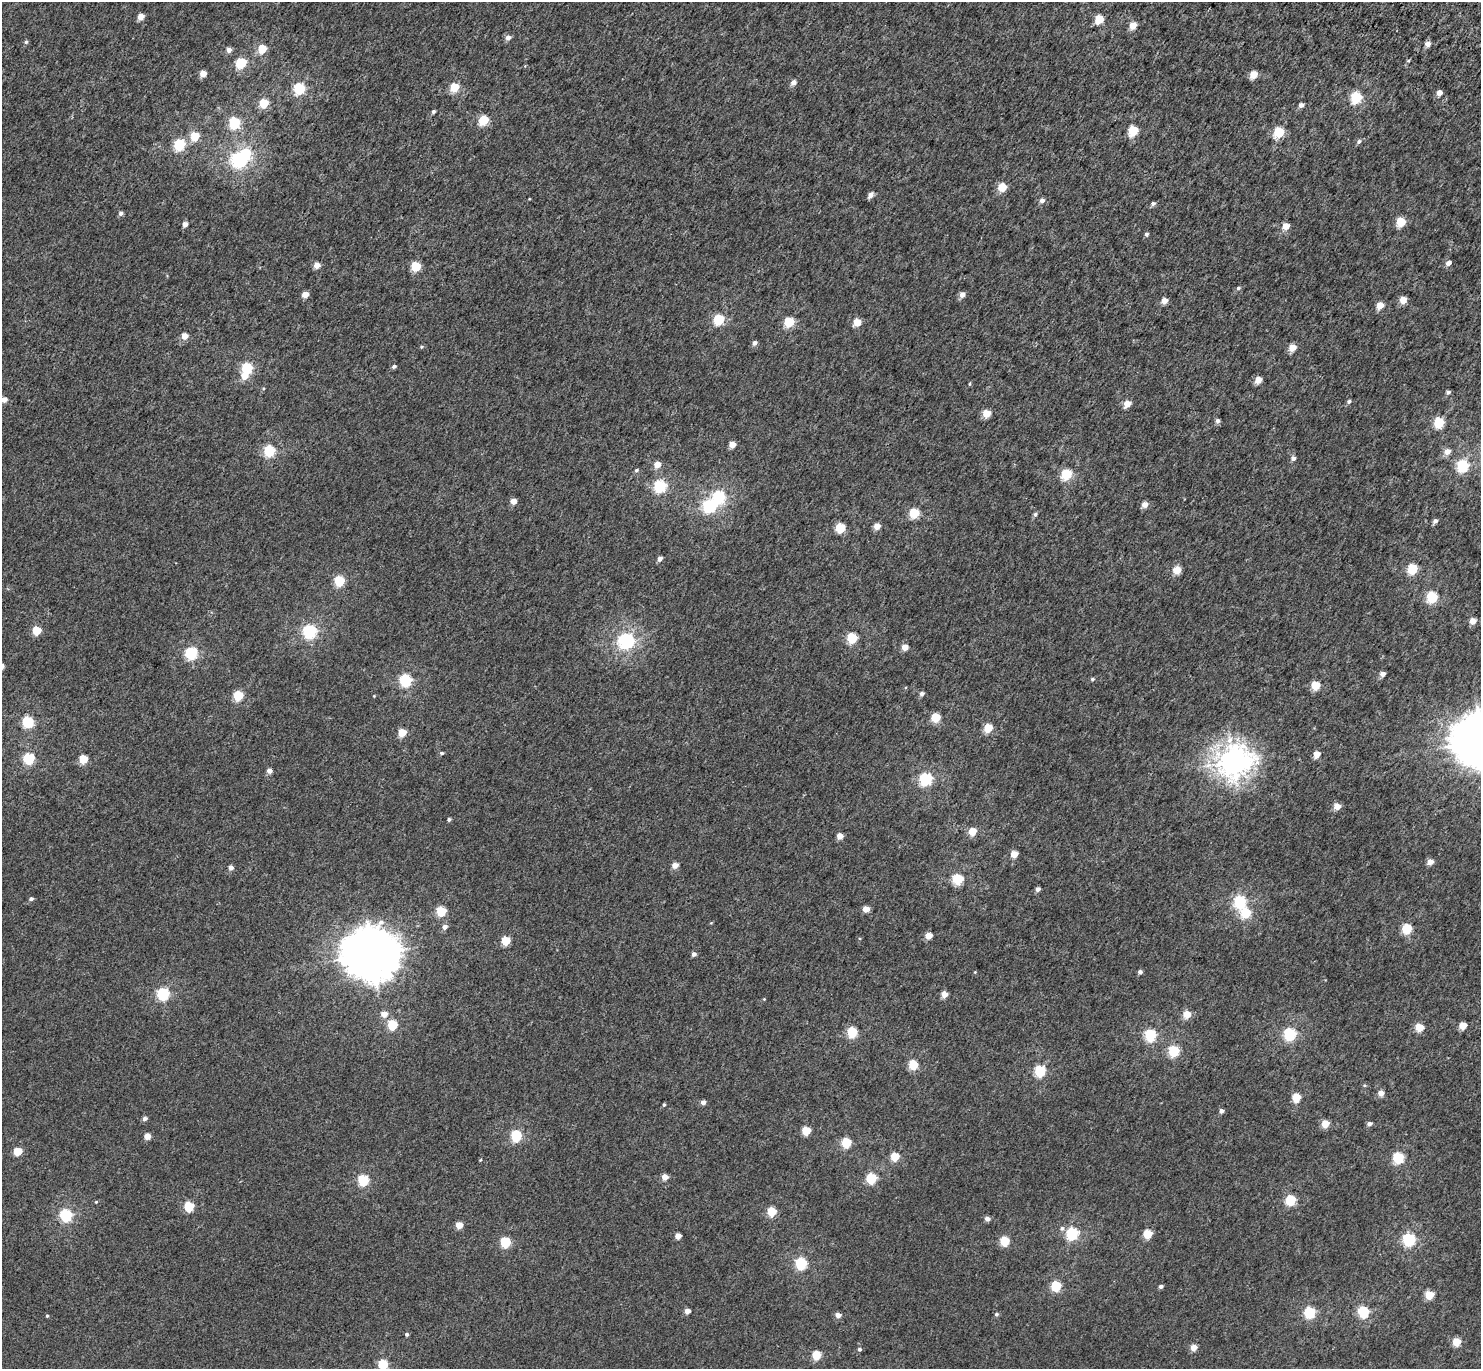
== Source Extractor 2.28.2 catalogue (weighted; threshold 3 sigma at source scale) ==
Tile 10 of 4 x 4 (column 2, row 3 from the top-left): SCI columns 1581-3059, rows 1751-3117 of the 6113 x 6171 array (HDU 1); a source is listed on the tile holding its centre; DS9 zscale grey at full resolution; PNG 1483 x 1371 px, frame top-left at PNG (2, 2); no overlay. Shown black and unused: <1% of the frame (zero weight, under 3 of 5 exposures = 6% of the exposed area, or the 3 px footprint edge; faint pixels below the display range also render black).
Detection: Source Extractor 2.28.2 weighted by HDU 2 'WHT'; one run over the whole footprint, this tile lists its part. Background 0.00263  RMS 0.0031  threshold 0.0141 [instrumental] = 3 sigma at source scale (4.5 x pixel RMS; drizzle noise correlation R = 1.50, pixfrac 1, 0.0396/0.0396 arcsec/px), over >= 5 px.
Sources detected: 199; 1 inside a brighter object's white glare — not listed; the other 198 listed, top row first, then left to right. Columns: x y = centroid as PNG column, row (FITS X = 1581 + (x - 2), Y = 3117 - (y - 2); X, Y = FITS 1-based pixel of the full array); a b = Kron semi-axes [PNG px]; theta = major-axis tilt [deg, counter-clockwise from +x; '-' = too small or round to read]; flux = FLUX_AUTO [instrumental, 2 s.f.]
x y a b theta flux
141 17 5 4 - 3.3
1099 19 5 5 - 11
1133 26 5 4 - 5.2
508 38 5 5 - 1.6
26 42 5 4 - 0.5
1427 44 4 4 - 2.4
262 49 5 5 - 8.6
229 50 5 5 - 1.3
241 63 6 5 - 17
203 74 5 4 - 3.6
1253 75 5 5 - 5.9
793 82 6 5 - 1.6
454 87 5 5 - 11
299 89 6 5 - 27
1439 93 4 4 - 2.4
1356 98 6 5 - 26
263 103 5 5 - 11
1301 105 5 4 - 1.3
433 111 4 4 - 0.6
483 120 5 5 - 15
234 123 6 5 - 28
1133 131 6 5 - 16
1279 132 6 5 - 20
194 136 5 5 - 9.1
1359 141 6 5 - 0.68
179 145 6 6 - 26
239 160 6 6 - 71
1002 187 5 5 - 8.6
870 195 5 4 - 1.9
1042 200 5 5 - 1.3
1153 204 5 4 - 0.79
121 213 5 5 - 0.8
1401 222 5 5 - 11
185 224 5 4 - 1.8
1286 226 5 4 - 4.6
1146 234 4 4 - 0.61
1448 263 5 4 - 1.5
317 265 5 5 - 2.6
416 266 5 5 - 13
1238 288 6 5 - 0.54
305 295 5 4 - 3.6
962 295 5 5 - 2
1403 300 5 5 - 4.2
1164 301 5 4 - 3.1
1380 306 5 5 - 4.2
718 320 5 5 - 21
789 322 5 5 - 16
857 322 5 5 - 6.1
185 336 5 5 - 3.2
755 343 5 4 - 1.1
422 347 5 4 - 0.37
1292 348 5 4 - 5.3
394 366 5 4 - 0.67
247 368 6 5 - 25
244 377 7 6 - 2.8
1258 380 5 4 - 4.3
969 384 5 3 - 0.29
1448 392 4 4 - 0.79
4 400 5 5 - 1.9
1349 401 5 5 - 0.65
1127 404 5 4 - 4.5
986 414 5 5 - 7
1217 421 5 5 - 0.94
1439 423 5 5 - 17
732 445 5 4 - 3.7
269 451 6 5 - 24
1447 451 6 5 - 2.3
1293 458 5 5 - 1.1
657 464 5 5 - 3.3
1462 466 6 5 - 33
636 470 6 5 - 0.48
1066 474 6 5 - 19
660 486 6 6 - 36
719 497 6 6 - 37
513 501 5 4 - 2.8
1144 505 5 5 - 2.6
709 506 6 6 - 38
914 513 5 5 - 17
1035 514 5 5 - 0.64
1435 521 5 5 - 0.95
877 526 5 4 - 3.8
840 528 5 5 - 14
659 559 5 4 - 1.4
1412 569 5 5 - 16
1177 570 5 5 - 7
339 581 5 5 - 18
1432 597 6 5 - 24
1473 621 5 4 - 3.7
36 630 5 5 - 10
309 632 6 6 - 47
852 638 5 5 - 19
626 641 6 6 - 75
905 647 5 4 - 3.4
191 653 6 6 - 33
1383 674 5 4 - 1.7
1092 679 5 4 - 0.44
405 680 6 6 - 31
1315 686 5 5 - 9
922 694 5 5 - 0.97
238 696 5 5 - 14
374 696 3 3 - 0.2
936 717 5 5 - 12
28 722 6 6 - 23
988 728 5 5 - 9.6
402 733 5 5 - 7.1
442 753 5 4 - 0.49
1316 754 5 4 - 3.7
28 759 6 6 - 24
83 759 5 5 - 9
1233 762 12 10 23 310
269 771 5 5 - 1.3
925 779 6 6 - 38
1337 806 5 5 - 3.8
449 819 4 4 - 0.54
972 832 5 5 - 7
840 836 4 4 - 3.5
1014 854 5 4 - 5.1
1430 862 5 4 - 2.6
675 865 5 4 - 3.1
231 868 5 5 - 1.1
958 879 6 5 - 18
1038 889 5 4 - 1.1
31 899 5 4 - 0.68
1239 902 6 6 - 32
866 909 5 5 - 2.9
441 911 5 5 - 14
1245 913 6 6 - 15
444 927 5 5 - 1.4
1407 929 5 5 - 16
928 936 5 4 - 4.1
506 941 5 5 - 9.6
372 954 18 16 -8 1000
694 954 5 4 - 1
975 972 4 3 - 0.24
1140 972 4 4 - 0.93
163 994 6 6 - 35
944 994 5 4 - 4
764 999 4 4 - 0.21
384 1014 6 5 - 2.9
1187 1014 5 5 - 5.9
392 1025 5 5 - 16
1463 1026 5 5 - 6
1419 1027 5 5 - 7.8
852 1032 5 5 - 20
1289 1034 6 6 - 36
1150 1035 6 5 - 29
1174 1051 6 5 - 21
913 1065 5 5 - 14
1040 1071 6 5 - 25
1364 1085 5 4 - 0.31
1381 1093 4 4 - 3.1
1296 1098 5 5 - 10
703 1102 4 4 - 1.4
664 1105 4 3 - 0.38
1221 1111 4 4 - 1.2
145 1119 5 5 - 0.95
1325 1124 5 5 - 6.4
1369 1124 5 4 - 1.1
806 1131 5 5 - 11
147 1136 5 4 - 3.4
516 1136 6 6 - 24
846 1143 5 5 - 15
17 1152 5 5 - 7
895 1157 5 5 - 8.7
1398 1158 6 5 - 25
665 1177 4 4 - 3.1
871 1178 5 5 - 19
363 1180 6 5 - 21
1290 1200 6 5 - 19
96 1202 4 4 - 0.26
189 1207 5 5 - 15
772 1212 5 5 - 12
66 1215 6 6 - 36
987 1219 5 4 - 1.4
459 1225 5 5 - 4.4
1062 1228 7 6 - 0.86
1072 1234 6 6 - 31
1147 1234 5 5 - 9.9
678 1236 4 4 - 2.9
1409 1240 6 6 - 41
1004 1241 5 5 - 13
505 1242 5 5 - 17
801 1264 6 6 - 30
1056 1286 5 5 - 17
1161 1286 4 4 - 0.79
1429 1295 5 5 - 8.7
687 1311 4 4 - 2.4
1310 1312 6 5 - 27
1363 1312 6 5 - 27
996 1314 5 5 - 0.54
838 1315 5 4 - 2.2
47 1316 4 3 - 0.34
407 1334 4 4 - 0.52
1456 1342 5 5 - 7.3
1193 1347 5 4 - 3.6
860 1349 5 5 - 0.56
816 1355 5 5 - 10
383 1364 5 5 - 15
Isophote crosses this tile's border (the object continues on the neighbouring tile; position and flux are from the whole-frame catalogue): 2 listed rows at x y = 4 400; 383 1364